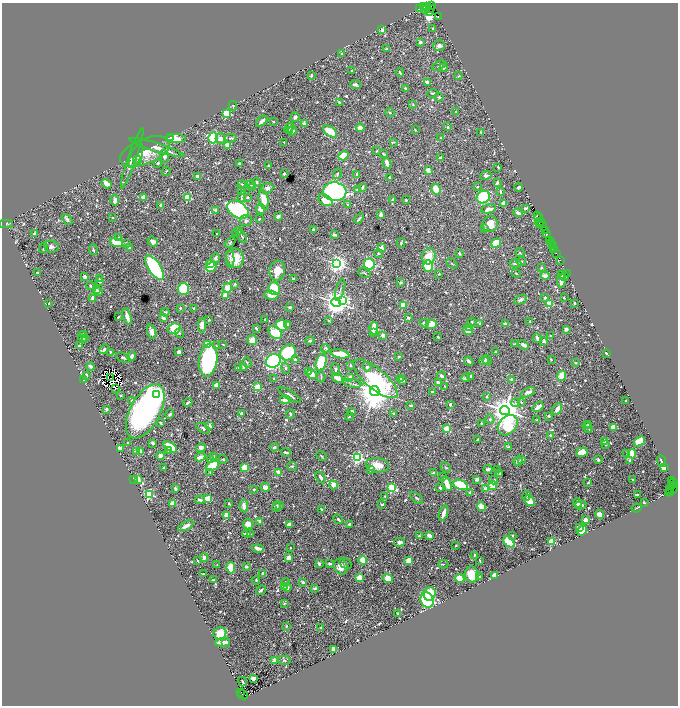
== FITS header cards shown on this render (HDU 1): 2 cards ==
NAXIS1  =                 1352
NAXIS2  =                 1407

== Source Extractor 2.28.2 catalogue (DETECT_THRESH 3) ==
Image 1352 x 1407 px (HDU 1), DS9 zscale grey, zoomed out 1/2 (1 PNG px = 2 x 2 image px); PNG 680 x 708 px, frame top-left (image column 1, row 1406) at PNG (2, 3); each listed source drawn as its Kron ellipse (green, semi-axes under 4 px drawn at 4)
Background 1.13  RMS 0.01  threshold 0.0305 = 3 sigma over >= 5 px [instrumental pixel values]
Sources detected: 1084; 76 cannot appear on this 1/2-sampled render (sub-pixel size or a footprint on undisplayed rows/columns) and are neither listed nor drawn; of the other 1008, the 500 brightest by FLUX_AUTO listed and drawn (508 fainter detections omitted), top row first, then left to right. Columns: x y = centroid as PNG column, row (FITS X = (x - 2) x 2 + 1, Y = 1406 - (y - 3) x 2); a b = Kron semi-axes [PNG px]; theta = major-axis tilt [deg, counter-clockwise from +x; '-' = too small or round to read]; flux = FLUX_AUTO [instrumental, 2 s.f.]
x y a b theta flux
432 5 2 1 - 23
423 7 3 1 - 140
426 7 2 1 - 98
430 8 3 1 - 68
419 9 2 1 - 110
426 9 4 1 - 320
429 11 3 1 - 270
438 16 2 1 - 81
433 29 2 2 - 2.9
382 30 2 2 - 22
420 42 3 3 - 7.1
439 46 6 5 - 8.4
387 49 4 2 - 3.1
342 54 3 2 - 3.7
439 66 7 2 26 2.7
444 67 3 2 - 5.5
352 70 3 2 - 2.2
400 72 4 2 - 3.1
311 75 2 2 - 5.3
458 76 3 2 - 2.2
427 82 4 3 - 9
356 85 5 3 - 7.8
405 88 3 2 - 2.5
432 93 5 3 - 2.6
439 97 4 3 - 3.8
339 102 2 2 - 4.1
413 104 3 2 - 2.5
233 106 5 3 - 2.5
456 111 2 2 - 2.6
227 113 3 3 - 180
390 113 5 3 - 3
295 117 5 4 - 4.1
262 121 7 3 42 9.1
273 121 2 2 - 2.8
304 123 2 2 - 25
448 127 3 2 - 2.4
289 128 5 3 - 9.3
360 128 4 4 - 17
415 130 3 2 - 2.4
290 131 3 2 - 2.6
292 131 5 4 - 8.7
330 131 8 4 -36 62
481 132 3 2 - 2.3
170 137 3 1 - 3.6
213 138 5 5 - 130
220 138 5 5 - 8.6
231 138 6 3 7 3.8
441 138 2 2 - 4
176 139 10 4 0 46
284 142 2 2 - 2.2
393 142 3 2 - 2.2
228 145 4 4 - 21
157 148 29 3 -18 21
145 151 26 12 22 49
377 151 3 2 - 3.7
384 154 3 2 - 2.2
136 156 13 5 66 9
164 156 6 4 -79 11
343 156 5 4 - 55
441 157 4 3 - 11
132 158 32 4 71 15
138 160 4 4 - 3.3
158 163 3 3 - 5.9
240 163 3 2 - 4.8
387 163 6 3 -72 19
268 166 4 3 - 4.9
498 167 2 2 - 2.7
428 170 3 3 - 17
166 171 5 2 - 2.5
284 174 2 2 - 4.2
337 174 5 3 - 3.6
357 175 4 2 - 8.8
486 175 5 4 - 7.9
197 176 4 3 - 14
390 178 2 2 - 6.4
257 182 4 3 - 2.8
497 183 4 2 - 6.6
106 184 5 3 - 22
242 185 4 3 - 3.4
251 185 4 3 - 3
362 187 3 2 - 8.3
477 187 3 3 - 3
519 187 4 2 - 4.3
253 188 3 2 - 13
267 188 6 5 - 8.9
436 189 5 3 - 70
357 190 4 3 - 7.5
242 191 4 3 - 4.1
500 191 3 2 - 2.9
335 192 11 9 -4 770
143 197 4 3 - 20
188 197 3 3 - 130
242 197 5 3 - 7.5
248 197 3 2 - 4.5
483 197 7 6 - 150
115 200 5 3 - 14
264 200 10 5 -78 39
325 200 7 5 -31 43
393 200 3 2 - 6.2
406 200 3 2 - 2.9
503 203 4 3 - 15
161 205 3 2 - 8.9
348 205 2 2 - 5.8
525 208 3 2 - 3.7
260 209 5 4 - 14
489 209 7 3 13 18
238 210 12 7 -34 380
216 211 2 2 - 25
518 213 4 3 - 7.9
381 214 3 3 - 9.5
537 215 3 2 - 160
278 217 4 2 - 9
113 218 2 2 - 2.3
539 218 5 2 - 190
67 219 6 3 -42 5.7
259 219 2 2 - 2.7
359 219 5 2 - 4.7
246 221 6 5 - 6.8
541 222 3 1 - 260
539 223 4 1 - 40
6 224 7 3 -1 2.6
490 224 8 7 - 32
542 225 6 1 -52 550
485 228 3 3 - 3.1
313 230 2 2 - 5.5
545 231 4 2 - 190
237 232 5 4 - 5.3
546 233 3 2 - 240
34 234 3 3 - 6.4
216 234 2 2 - 3.1
236 234 4 3 - 4.6
334 235 4 2 - 5.6
242 236 7 3 -55 3.5
118 238 4 3 - 3.9
550 240 3 2 - 170
153 241 5 4 - 9.8
116 242 7 4 -15 64
551 242 2 1 - 110
230 243 6 4 37 2.9
401 243 5 3 - 3.3
496 243 5 4 - 64
126 244 2 2 - 5.4
552 244 2 1 - 87
51 247 7 6 - 8.4
43 248 5 2 - 2.9
130 248 4 3 - 3.7
381 248 3 2 - 45
554 248 2 1 - 170
93 250 5 3 - 4.2
555 250 2 1 - 89
520 252 5 3 - 2.7
378 253 5 3 - 2.8
459 253 4 3 - 4
557 254 3 1 - 170
429 256 8 6 72 36
216 258 5 4 - 6.9
235 258 10 8 -63 39
230 259 9 3 -87 4.3
560 260 2 1 - 120
521 261 5 3 - 2.7
210 264 4 3 - 15
337 264 4 4 - 1200
369 264 6 5 - 110
452 264 6 2 -35 2.2
515 264 6 3 -9 6.3
428 266 5 5 - 160
211 267 6 4 31 57
154 268 14 6 -57 360
541 268 3 2 - 3.1
277 271 10 8 79 36
37 272 3 2 - 2.4
364 273 6 3 -25 3.1
516 273 5 3 - 2.6
439 274 2 2 - 2.5
567 274 2 1 - 22
561 275 3 2 - 9.9
545 276 4 2 - 17
564 276 4 3 - 3.2
85 277 3 2 - 11
99 278 4 3 - 4.4
293 279 3 2 - 5.2
100 281 3 2 - 6.8
561 281 7 3 84 13
401 282 4 4 - 3.6
235 284 3 3 - 3.2
90 286 4 3 - 2.7
227 288 5 3 - 34
183 289 6 5 - 130
274 289 6 5 - 89
96 290 4 3 - 11
340 290 11 3 73 4.6
99 291 4 2 - 3
225 295 3 3 - 21
271 295 7 4 -4 20
93 298 4 2 - 22
545 298 3 3 - 5
564 298 2 2 - 3.2
343 300 4 4 - 150
521 300 7 3 23 6.5
336 302 5 4 - 3100
49 303 2 2 - 2.8
574 303 3 2 - 2.7
550 304 3 3 - 74
403 305 3 3 - 84
290 307 3 3 - 5.2
180 308 3 3 - 2.5
194 308 2 2 - 8
165 312 4 2 - 3.2
118 317 3 2 - 3.1
127 317 8 2 -73 26
163 318 4 2 - 6.6
408 318 3 2 - 6.1
209 320 2 2 - 3.7
265 320 3 2 - 2.9
328 321 3 3 - 2.9
530 321 2 2 - 2.8
472 322 4 2 - 4.7
424 323 4 3 - 8.3
287 324 2 2 - 5.2
431 324 5 5 - 25
479 324 2 2 - 3.2
505 324 4 2 - 13
202 325 7 4 89 11
282 325 6 5 - 89
469 327 3 2 - 20
174 328 6 5 - 56
256 328 3 2 - 3.5
374 328 6 3 88 54
566 329 4 3 - 8.3
468 330 5 3 - 44
152 332 7 4 -76 16
374 332 4 3 - 15
179 333 5 4 - 3.2
275 333 8 5 -41 60
84 334 3 3 - 4
383 335 2 2 - 24
551 336 3 2 - 3.5
83 337 6 4 -70 12
438 337 2 2 - 3.2
85 338 3 3 - 4.6
537 338 5 3 - 11
252 340 5 4 - 23
310 341 5 3 - 4.1
544 341 2 2 - 16
223 344 2 2 - 2.4
515 344 3 2 - 2.7
208 345 4 3 - 95
523 345 6 4 -28 10
79 346 4 3 - 4.1
216 346 4 3 - 2.5
326 348 4 3 - 4.1
104 349 5 3 - 6.8
110 352 3 2 - 3.4
179 352 3 3 - 11
496 352 3 3 - 3.1
288 353 8 7 - 130
607 353 3 2 - 4.1
340 354 9 3 -11 67
132 356 4 2 - 12
399 356 3 2 - 2.2
123 358 8 3 -25 5.7
295 359 4 3 - 6.9
551 359 3 2 - 2.7
208 360 16 9 83 310
487 360 5 3 - 5.1
273 361 7 6 - 400
469 361 5 2 - 6.7
484 361 5 3 - 5.7
321 362 9 5 72 85
247 363 5 2 - 2.2
575 363 2 2 - 3.7
350 365 3 3 - 3.4
91 366 4 2 - 8.1
243 367 3 2 - 4.1
367 367 4 4 - 4.6
239 368 2 2 - 3.2
286 368 6 3 -73 3.3
336 369 6 3 -71 5.8
308 371 4 2 - 3.4
312 374 5 3 - 20
86 375 3 2 - 5.6
441 376 4 3 - 8.1
470 376 3 2 - 5.8
562 376 5 3 - 65
321 377 5 2 - 2.5
111 378 2 1 - 3.2
274 378 2 2 - 2.7
337 378 6 3 -30 23
350 378 4 3 - 14
401 378 3 3 - 6.5
466 378 4 2 - 15
375 379 27 10 -40 230
83 380 2 1 - 11
402 380 4 2 - 8.9
512 380 3 2 - 9.1
352 383 9 2 -12 2.9
438 383 3 2 - 11
216 385 4 3 - 6.8
445 386 2 2 - 2.2
257 387 3 3 - 110
115 388 3 2 - 4.5
375 391 5 4 - 7600
432 392 3 2 - 2.8
528 392 8 4 27 12
157 394 4 3 - 670
290 395 13 3 -33 6.9
120 396 2 2 - 8.2
487 397 3 2 - 3.7
132 400 4 3 - 5.6
285 400 5 3 - 19
626 401 3 2 - 3.7
188 402 5 2 - 4.1
521 402 4 3 - 2.4
516 403 4 3 - 2.9
450 404 3 2 - 3.7
411 405 4 3 - 3
538 407 6 2 36 24
106 409 2 2 - 6
557 409 6 3 59 15
505 410 5 4 - 4500
145 411 29 15 62 880
352 411 3 3 - 6.4
242 413 3 2 - 12
170 414 5 3 - 3.3
290 414 4 3 - 3.5
394 414 4 3 - 3.4
549 416 2 2 - 3.6
349 417 4 3 - 2.2
490 419 4 4 - 3.8
537 420 3 2 - 2.6
161 423 4 2 - 4.4
482 424 3 2 - 2.5
587 424 3 2 - 2.2
508 425 11 8 50 160
210 426 4 2 - 8.6
588 426 3 3 - 3.1
587 427 6 3 -50 5.5
613 427 3 2 - 48
203 428 7 3 -33 4.7
446 429 3 2 - 63
550 435 2 2 - 6.9
477 440 3 2 - 2.2
604 441 4 4 - 9.4
639 441 6 4 39 89
128 443 2 2 - 2.3
153 443 3 2 - 4.1
605 444 3 2 - 2.6
170 447 8 4 -34 69
274 447 4 3 - 4.8
509 447 4 3 - 4.3
121 448 4 2 - 21
201 448 5 4 - 9.6
141 451 4 3 - 26
169 451 3 3 - 3.6
137 452 4 3 - 6.1
286 452 5 2 - 5.4
582 452 6 4 20 27
627 453 4 3 - 3.2
632 454 5 3 - 59
160 456 4 3 - 12
322 456 6 2 -28 2.5
200 457 5 2 - 18
213 457 4 3 - 3.7
357 457 3 3 - 430
223 459 4 4 - 3.9
210 460 4 3 - 2.8
522 460 4 3 - 5.8
598 460 4 3 - 4.5
630 460 3 3 - 5
518 461 5 4 - 6.8
662 461 6 2 -65 7.5
377 465 12 7 -8 31
212 466 7 4 28 69
292 466 4 3 - 3.6
446 467 5 4 - 3.2
664 467 4 3 - 33
164 468 3 2 - 2.7
245 468 4 4 - 50
370 469 3 3 - 9.1
488 469 4 3 - 7.9
497 470 3 2 - 2.6
210 472 4 3 - 2.4
278 472 3 3 - 12
434 473 4 3 - 6.7
500 474 4 2 - 3.1
320 477 6 3 -57 6.4
443 477 2 2 - 4
134 479 3 3 - 3.3
138 479 3 3 - 20
477 479 3 3 - 7.5
633 479 2 2 - 3.4
494 480 4 3 - 3.6
672 480 2 1 - 460
588 483 2 2 - 2.5
673 483 3 1 - 98
447 484 7 3 -69 46
333 485 4 3 - 28
460 485 8 4 -21 160
493 486 4 3 - 36
673 486 3 1 - 110
265 487 5 3 - 15
392 488 3 3 - 190
440 488 3 2 - 4.2
175 489 3 2 - 6.2
254 489 2 2 - 7.6
486 489 2 2 - 29
670 489 2 1 - 110
672 490 7 2 49 760
470 492 4 3 - 3.7
668 493 3 2 - 160
149 494 3 3 - 220
637 495 3 2 - 3.8
385 496 2 2 - 2.9
526 496 5 3 - 2.4
417 498 7 3 -42 4.5
208 499 3 3 - 86
200 500 4 3 - 6.2
529 501 6 4 -47 30
172 503 4 3 - 15
578 503 4 3 - 7.8
644 503 3 2 - 3.4
229 504 3 2 - 3.1
382 504 3 2 - 3.7
280 505 3 3 - 2.2
581 505 6 3 9 9.5
244 506 6 4 -84 14
277 507 5 3 - 12
481 507 4 3 - 27
637 508 5 1 - 2.7
321 509 4 2 - 2.8
443 513 8 3 71 13
600 514 4 3 - 33
227 516 4 3 - 44
338 519 5 2 - 5.4
585 520 3 3 - 18
260 521 2 2 - 23
248 524 5 5 - 14
289 524 4 3 - 7.2
349 525 3 2 - 5.6
186 526 8 3 27 14
579 527 4 3 - 7.7
582 531 6 4 65 59
247 533 4 2 - 3.6
250 534 3 2 - 4
429 535 4 3 - 13
512 535 4 3 - 2.7
419 536 2 2 - 6.7
551 541 3 3 - 100
399 542 5 4 - 8.9
509 542 6 4 -43 120
456 545 3 2 - 2.4
258 548 6 2 -13 16
290 548 2 2 - 2.2
474 555 2 2 - 4.3
204 557 4 3 - 8.6
289 557 3 3 - 16
363 560 4 4 - 33
409 560 4 4 - 32
198 561 3 2 - 2.5
480 561 4 2 - 2.7
346 563 6 5 - 3.5
319 564 3 3 - 4.1
330 564 3 2 - 4.9
443 564 5 3 - 2.3
217 565 2 2 - 3
246 567 2 2 - 8.3
341 567 8 6 -62 24
231 568 6 4 -82 65
263 573 3 2 - 8
204 574 4 2 - 2.9
472 574 8 7 - 46
495 575 3 3 - 34
480 577 3 3 - 2.9
359 578 4 3 - 34
388 579 5 4 - 40
460 579 5 4 - 75
213 580 3 3 - 2.8
256 580 4 3 - 3.2
285 582 4 3 - 2.9
303 582 3 2 - 6.8
284 586 3 3 - 3
287 588 3 2 - 13
315 588 3 2 - 6.2
261 590 5 2 - 7.3
430 594 7 6 - 58
427 600 7 6 - 290
284 604 4 3 - 2.9
397 613 2 2 - 2.5
286 626 3 2 - 2.5
321 627 2 2 - 3
220 633 6 6 - 59
223 642 7 4 6 18
225 642 4 2 - 7.8
333 649 4 3 - 11
284 660 6 4 -13 3.9
275 661 3 3 - 22
253 679 4 2 - 20
242 682 5 2 - 3.5
241 692 2 1 - 59
243 695 5 2 - 540
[508 fainter detections neither listed nor drawn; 76 sub-pixel or undisplayed-footprint detections neither listed nor drawn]